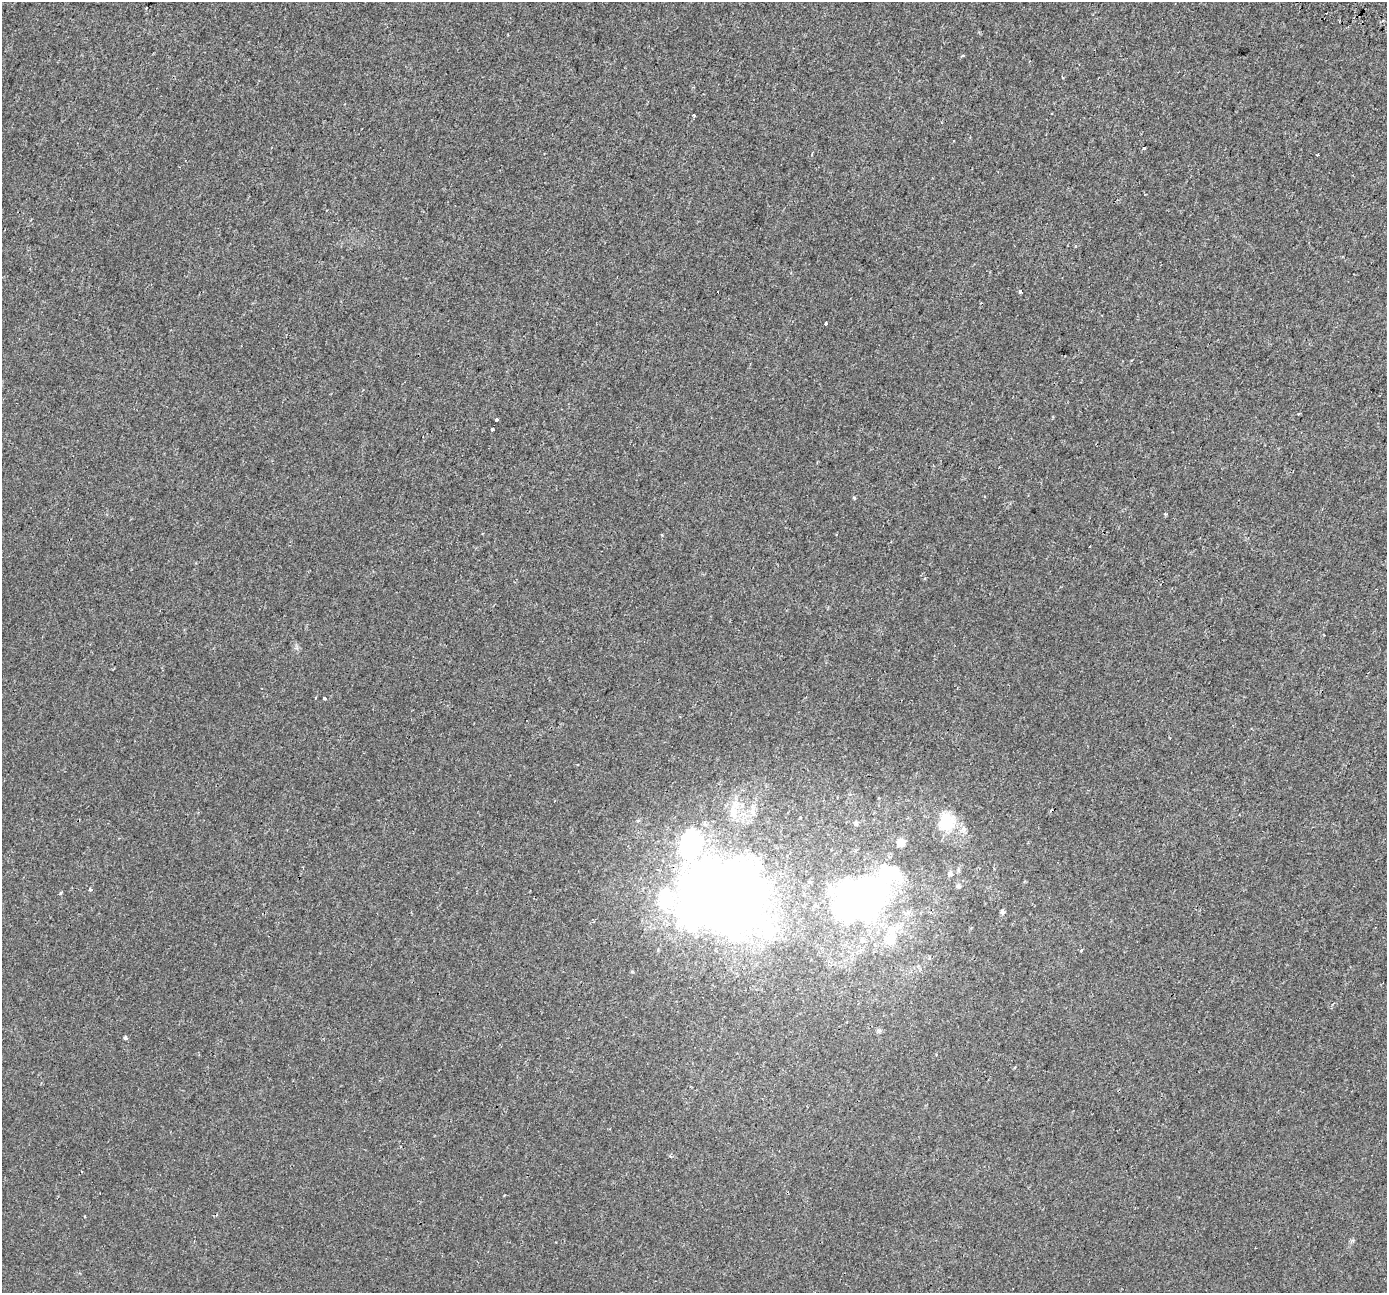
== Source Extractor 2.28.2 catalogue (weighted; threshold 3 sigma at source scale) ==
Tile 10 of 4 x 4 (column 2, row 3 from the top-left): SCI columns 1457-2841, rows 1587-2877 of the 5688 x 5824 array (HDU 1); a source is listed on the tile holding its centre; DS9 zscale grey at full resolution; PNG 1389 x 1295 px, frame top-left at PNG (2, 2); no overlay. Shown black and unused: <1% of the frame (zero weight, under 2 of 3 exposures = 5% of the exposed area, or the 3 px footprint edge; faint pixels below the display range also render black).
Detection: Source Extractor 2.28.2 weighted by HDU 2 'WHT'; one run over the whole footprint, this tile lists its part. Background 0.00226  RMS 0.0026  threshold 0.0117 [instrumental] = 3 sigma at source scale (4.5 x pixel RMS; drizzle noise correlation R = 1.50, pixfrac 1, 0.0396/0.0396 arcsec/px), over >= 5 px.
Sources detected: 36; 2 inside a brighter object's white glare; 3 cosmic-ray / hot-pixel residue — not listed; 2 inside a brighter listed object's ellipse — not listed separately; the other 29 listed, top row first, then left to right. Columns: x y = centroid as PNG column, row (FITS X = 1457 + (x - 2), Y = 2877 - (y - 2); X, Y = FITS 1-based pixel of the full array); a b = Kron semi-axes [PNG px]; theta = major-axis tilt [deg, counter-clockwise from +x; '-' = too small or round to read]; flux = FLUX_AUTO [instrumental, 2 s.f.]
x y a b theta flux
963 55 4 3 - 0.3
1062 77 4 2 - 0.22
694 115 3 2 - 0.28
1144 148 3 3 - 0.24
1317 155 3 2 - 0.27
1020 291 3 3 - 0.86
826 323 3 3 - 1.5
496 420 3 3 - 2.6
492 429 3 3 - 1.9
854 498 5 3 - 0.31
315 698 3 2 - 0.25
324 698 3 3 - 1.2
946 822 26 23 35 8.6
856 823 6 5 - 0.54
901 842 9 8 - 2.1
690 844 47 30 -79 26
950 874 6 6 - 1
958 886 6 5 - 0.58
90 889 4 3 - 0.67
61 893 5 4 - 0.27
707 895 43 36 -2 870
863 898 48 36 30 110
1002 912 6 6 - 0.46
890 939 20 19 - 6.9
862 940 8 7 - 1.1
1081 950 3 3 - 0.43
930 958 4 4 - 0.43
125 1038 4 3 - 0.96
84 1216 3 3 - 0.24
Overlapping masked pixels (flux is a lower limit): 1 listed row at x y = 707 895
Unlisted compact peaks at least as high as the median listed source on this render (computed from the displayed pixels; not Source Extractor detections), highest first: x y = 1166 514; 662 535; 925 578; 1298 414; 1352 1240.